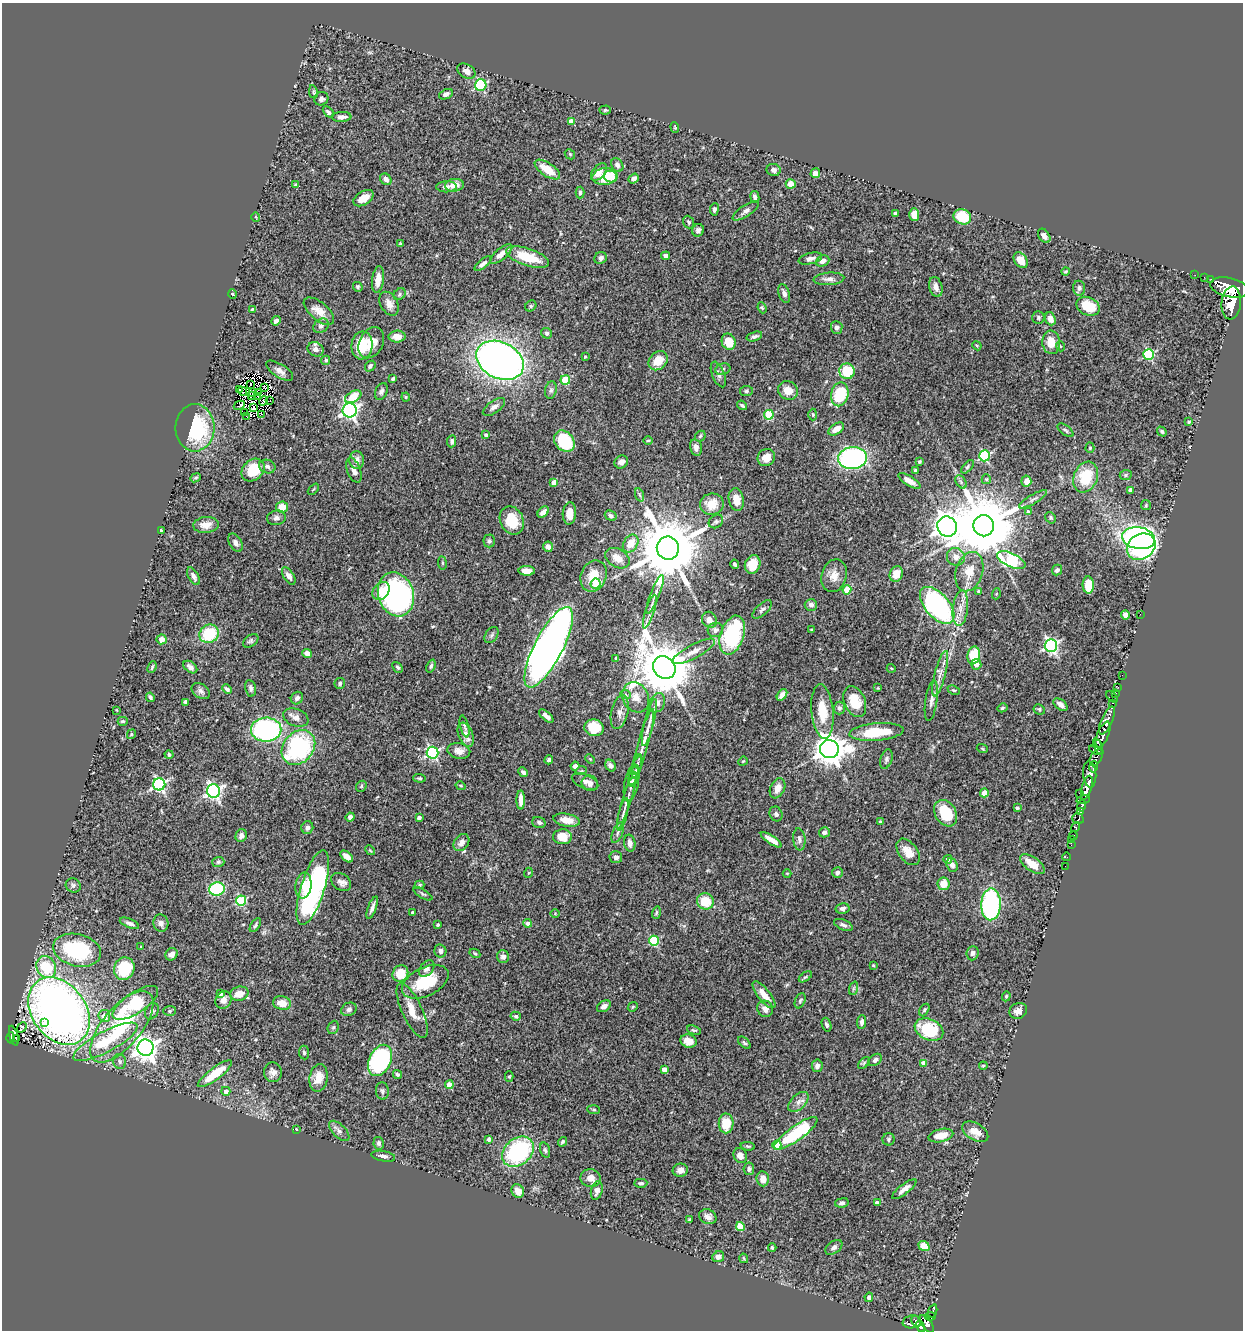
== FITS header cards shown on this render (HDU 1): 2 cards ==
NAXIS1  =                 1241
NAXIS2  =                 1328

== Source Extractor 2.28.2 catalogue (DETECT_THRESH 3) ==
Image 1241 x 1328 px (HDU 1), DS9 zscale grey, 1 PNG px = 1 image px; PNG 1245 x 1332 px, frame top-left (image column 1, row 1328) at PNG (2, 3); each listed source drawn as its Kron ellipse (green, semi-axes under 4 px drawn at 4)
Background 0.857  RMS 0.038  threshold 0.115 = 3 sigma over >= 5 px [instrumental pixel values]
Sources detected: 480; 4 with non-positive FLUX_AUTO (blend fragments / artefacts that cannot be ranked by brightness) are neither listed nor drawn; the other 476 listed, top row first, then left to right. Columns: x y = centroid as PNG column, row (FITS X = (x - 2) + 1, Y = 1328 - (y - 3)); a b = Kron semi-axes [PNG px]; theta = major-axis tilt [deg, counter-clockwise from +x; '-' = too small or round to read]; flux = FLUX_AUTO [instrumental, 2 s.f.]
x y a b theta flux
466 71 10 6 -33 13
481 85 6 5 - 220
313 92 6 4 -80 3.9
446 94 7 5 23 8
321 99 7 6 - 6.6
605 110 5 4 - 3.6
328 112 6 4 -46 6.6
342 117 9 5 4 13
571 122 4 4 - 34
675 127 5 3 - 2.8
570 154 5 4 - 3.6
617 165 7 5 -58 8.3
547 169 14 6 -34 51
773 170 7 6 - 9.9
599 172 10 6 51 24
815 173 5 4 - 13
605 176 12 8 7 71
611 177 7 5 -21 14
634 178 5 4 - 7.9
386 179 6 5 - 12
791 184 5 4 - 25
296 185 4 4 - 4.5
455 185 9 6 8 26
446 187 10 5 1 8.7
580 193 6 4 89 4.1
755 197 6 4 -81 8.1
363 198 11 6 32 33
714 209 6 4 82 5.9
746 211 15 5 33 10
895 213 4 3 - 3.5
914 215 6 5 - 23
256 217 5 3 - 1.9
962 217 9 7 -21 77
689 222 6 5 - 4.9
698 230 6 6 - 10
1044 236 8 5 -57 10
400 244 4 3 - 3
501 254 13 5 40 21
666 256 4 4 - 12
528 257 22 8 -18 83
601 258 6 6 - 8.5
810 259 12 5 14 11
1021 260 8 6 -55 33
823 261 7 5 23 15
483 264 10 4 39 8.9
1066 272 4 3 - 3.3
1195 275 2 2 - 12
1204 277 2 2 - 5.9
829 279 15 6 4 12
1211 279 2 2 - 13
378 280 13 6 82 27
358 287 5 4 - 4.2
936 287 10 6 -76 17
1079 288 7 6 - 8
1229 288 19 9 -13 6800
784 293 10 5 -71 11
233 294 4 3 - 2.3
400 294 6 5 - 4.5
1231 303 16 9 84 5300
389 304 13 8 -61 18
531 306 6 5 - 3.5
1088 306 12 9 -24 72
762 308 6 4 -66 3.5
252 309 4 3 - 2.8
319 311 18 9 -41 27
1038 317 6 6 - 5.1
1050 319 7 5 -68 17
276 321 5 4 - 9.3
321 326 8 6 41 8.9
837 327 6 6 - 7.7
547 333 5 5 - 6.4
754 336 8 4 17 6.7
397 337 8 6 1 23
729 342 8 7 - 46
1051 342 12 9 -84 39
371 343 16 11 61 37
362 345 14 10 83 82
977 346 5 3 - 2.7
1060 346 5 3 - 2.3
315 349 8 7 - 14
1149 354 5 5 - 230
585 357 3 3 - 2.1
326 360 5 4 - 4.1
500 360 25 18 -26 1700
658 361 10 8 44 44
370 366 6 4 50 7.5
723 369 8 5 19 5.5
280 371 15 6 -33 15
847 371 8 7 - 79
718 374 13 6 -68 9.4
393 379 3 3 - 5.8
565 380 4 4 - 120
250 384 3 2 - 1.6
265 387 4 2 - 2.8
239 389 2 2 - 1.5
551 390 9 5 80 7.4
788 390 10 9 - 31
243 391 4 2 - 4.1
381 391 9 6 64 7.8
746 391 6 5 - 4.9
253 392 3 2 - 2.6
259 392 3 2 - 3.1
840 394 12 8 77 120
251 396 3 3 - 1.1
258 396 3 2 - 1.7
353 397 9 5 31 56
406 397 4 4 - 2.7
270 400 3 2 - 0.17
263 401 5 2 - 0.0077
239 405 6 2 28 6.4
742 405 5 3 - 4.7
494 407 13 6 36 12
254 408 4 3 - 0.34
350 410 7 7 - 850
244 412 4 2 - 5.3
262 414 3 2 - 3.4
769 415 5 4 - 130
813 415 6 4 -88 3.1
247 417 2 2 - 5.4
1189 422 4 4 - 3.6
195 428 23 19 90 220
836 429 9 5 34 23
1065 430 9 4 -37 5.5
1162 431 5 3 - 4
486 435 4 4 - 7.7
700 436 6 4 46 3.7
648 440 5 3 - 2.4
452 441 6 4 83 7.9
564 441 12 9 -50 130
696 447 8 6 -78 11
1090 448 5 4 - 3.4
984 456 5 5 - 260
766 458 9 8 - 28
853 458 14 11 6 530
357 460 9 7 -86 17
621 462 7 6 - 16
919 462 4 3 - 3.7
267 467 8 6 -19 9.5
968 467 8 4 49 4.5
253 470 13 10 43 93
354 470 13 6 -69 15
915 470 4 3 - 3.3
1126 475 6 5 - 3.7
1086 477 16 12 68 84
196 478 5 4 - 3.5
986 479 5 5 - 3
909 481 12 5 -31 16
1026 481 5 5 - 17
554 482 4 4 - 31
961 482 7 4 -58 5.7
313 489 6 2 45 2.4
1131 490 4 4 - 16
640 495 7 4 -70 4.6
736 499 11 7 -79 29
1033 499 16 4 31 9.3
712 504 12 10 9 42
1146 505 5 5 - 3.2
282 507 6 5 - 31
543 512 6 4 43 13
1028 512 4 3 - 5.2
569 513 11 7 86 30
611 516 6 4 -29 7.3
276 518 9 7 9 9.9
1051 518 6 5 - 3.4
512 520 14 11 -66 71
716 521 8 6 38 5.8
206 525 13 8 4 26
984 526 10 10 - 26000
947 527 10 9 - 3800
161 530 4 2 - 2.8
1139 538 16 11 -9 810
489 541 6 5 - 5.2
235 543 10 6 -61 10
631 543 9 7 56 38
548 547 5 5 - 13
1141 547 15 12 32 980
668 548 11 11 - 27000
956 557 9 8 - 19
618 558 13 9 -31 29
1011 560 15 7 -25 330
442 563 7 3 -82 3.6
735 564 5 3 - 4.9
753 565 9 7 67 44
1057 570 5 5 - 6.6
527 571 8 5 -2 21
969 572 20 13 73 43
896 574 8 6 68 32
193 576 9 5 -60 11
289 576 10 5 -58 13
594 576 16 12 67 49
834 576 16 12 75 29
596 584 5 5 - 59
1088 585 8 5 -87 49
847 590 4 4 - 65
381 591 10 7 50 31
979 591 4 4 - 4.7
396 594 22 17 -72 680
655 594 20 4 69 16
996 594 5 3 - 2.4
811 605 6 6 - 8.7
937 605 22 12 -49 540
960 608 18 7 84 26
762 609 12 5 43 8
650 612 18 4 73 14
1140 614 2 2 - 8.6
1125 615 5 4 - 15
709 620 8 7 - 18
715 630 8 7 - 10
812 630 3 3 - 4.5
209 634 10 9 - 100
491 635 9 6 54 6.7
732 635 20 11 71 220
162 639 5 5 - 21
251 641 8 5 35 6.1
1051 645 6 6 - 570
549 647 44 14 63 2800
694 651 23 7 28 26
307 653 5 4 - 21
974 655 9 6 80 91
616 658 4 3 - 2.8
976 664 5 5 - 15
431 666 7 4 67 5.3
152 667 6 3 67 3.8
190 667 8 5 -38 10
398 667 6 4 -48 4.7
664 667 12 10 -48 17000
891 668 4 3 - 2.3
940 674 23 5 75 26
1122 675 2 2 - 10
340 683 5 5 - 4.9
1118 687 2 2 - 13
251 688 8 5 -78 7.7
878 688 3 3 - 1.9
227 689 5 4 - 8.2
954 690 6 4 -25 3.8
201 691 10 7 -36 9
1116 693 2 2 - 18
626 695 5 3 - 3.8
782 695 6 4 54 11
150 697 5 3 - 5.8
636 697 16 12 -62 29
1112 697 7 2 -45 92
297 698 6 6 - 8.6
931 701 20 6 82 16
186 702 4 3 - 6.4
855 702 16 10 -68 56
657 703 10 7 66 14
1113 703 3 2 - 23
1060 705 8 5 -37 14
839 708 6 6 - 7
1002 708 5 4 - 4.2
1039 709 6 5 - 4.8
117 710 3 2 - 1.7
620 712 17 8 78 18
822 712 27 11 -84 60
546 716 9 4 -41 14
296 717 13 8 -21 15
123 721 5 4 - 3.8
1107 721 15 5 66 1700
649 722 24 4 76 19
465 726 11 4 -76 4.9
594 728 9 8 - 68
266 730 15 12 1 430
876 732 27 9 5 110
131 734 5 4 - 2.6
466 735 13 7 -69 24
1103 735 14 5 68 1600
643 744 36 5 75 33
1098 746 8 4 -70 530
298 747 19 15 50 330
829 749 9 9 - 4400
982 749 6 3 -20 2.9
1096 750 7 4 -23 510
459 751 11 8 -10 16
433 753 6 6 - 390
169 754 4 4 - 4.8
1096 757 9 5 58 600
590 759 5 3 - 2.5
886 759 10 6 72 7.1
549 760 4 4 - 7.4
743 761 5 4 - 2.4
637 764 10 4 79 8.1
575 766 4 4 - 9.6
611 766 6 5 - 11
1094 767 5 3 - 410
635 770 15 4 72 10
581 771 6 3 18 2.6
523 772 5 4 - 7.2
1090 774 13 6 -84 1400
633 777 10 4 76 6.1
419 778 6 4 -4 3.6
585 782 14 7 -22 14
590 783 8 7 - 14
632 783 19 7 78 18
159 784 6 6 - 490
361 786 6 5 - 3.8
461 786 5 3 - 2.6
778 788 11 7 65 22
1087 788 12 5 74 3600
213 791 6 6 - 760
984 793 4 4 - 33
1080 794 4 2 - 240
521 800 9 4 90 23
627 800 29 4 73 19
1083 800 7 4 15 730
1082 806 6 4 76 740
1017 808 3 3 - 3.5
1081 811 4 3 - 400
946 813 14 10 -58 86
623 814 17 4 76 10
776 814 7 6 - 7.4
350 817 4 4 - 11
419 818 4 3 - 9.2
1078 819 6 5 - 280
567 820 13 6 -10 29
880 821 3 3 - 2.9
539 822 7 5 -20 6
307 827 6 6 - 7.3
1075 827 5 3 - 250
824 832 5 5 - 8.7
618 833 11 5 67 8.5
241 836 6 5 - 11
1073 836 4 3 - 54
562 837 9 7 1 43
799 839 11 6 -83 8.9
771 840 12 4 -34 21
1072 840 2 2 - 5.4
461 842 9 7 50 15
630 843 8 5 -81 13
1071 845 2 2 - 8.5
370 850 5 4 - 3.1
908 852 15 9 -53 34
347 856 7 4 -42 15
616 857 6 6 - 9.2
1066 857 4 3 - 12
948 859 4 4 - 13
218 862 6 5 - 4.8
1032 864 14 7 -36 41
952 865 7 5 -69 9.9
1065 866 2 2 - 6.5
528 873 5 3 - 2.2
787 873 4 3 - 2
837 873 5 5 - 8.4
341 882 11 8 -37 13
943 884 6 6 - 34
73 885 8 6 -34 5.8
419 885 5 4 - 3.8
303 886 13 8 82 31
313 888 39 12 73 480
217 889 8 6 7 170
423 894 10 4 -30 4.5
241 900 5 5 - 210
705 901 8 8 - 62
991 904 16 10 88 440
372 908 11 4 70 10
843 909 7 5 11 8.6
412 912 3 3 - 3
656 913 6 4 72 3.4
555 914 4 3 - 2.1
129 923 10 4 -22 9.6
161 923 8 7 - 11
528 923 4 4 - 9.4
255 925 8 4 55 4.9
438 925 4 4 - 3.7
843 925 10 5 -23 7.7
654 941 5 5 - 160
141 947 3 3 - 2
77 950 24 16 -14 230
440 951 6 6 - 9.6
475 953 6 4 -29 3.4
972 953 7 6 - 8
171 954 6 5 - 14
503 957 6 6 - 10
873 965 3 3 - 2.2
46 967 11 9 -65 120
124 969 11 10 - 120
427 969 9 6 49 9.6
400 974 8 7 - 54
805 977 7 3 35 3.7
425 982 25 14 26 110
854 988 7 4 71 4.9
220 994 4 4 - 9.3
239 994 9 7 15 31
764 995 16 6 -51 31
1006 996 5 4 - 3.2
224 1000 9 7 54 14
800 1001 8 5 66 4.7
135 1003 26 10 34 160
282 1003 9 6 -12 32
604 1006 7 5 30 14
633 1007 5 4 - 3.3
349 1009 8 6 28 8.6
765 1009 8 7 - 15
924 1010 7 4 61 4.2
59 1011 37 27 -54 2000
152 1011 9 6 63 7.8
170 1011 6 5 - 4.2
412 1011 30 10 -65 41
1018 1011 9 7 27 17
104 1016 6 6 - 29
516 1016 5 4 - 4.3
862 1022 7 4 85 7.8
45 1023 3 3 - 20
827 1025 7 4 -72 5.4
22 1027 5 3 - 5.2
122 1027 43 19 50 230
333 1027 7 5 67 4.6
694 1030 7 3 -17 3.7
929 1030 15 10 -24 150
14 1036 10 3 -74 14
11 1038 5 4 - 60
16 1039 3 2 - 7
688 1041 8 6 -17 22
106 1042 36 10 28 110
744 1043 8 4 -44 4.7
146 1048 8 8 - 2100
304 1053 7 5 -83 5.3
380 1060 16 10 65 320
875 1060 7 5 36 8.2
120 1061 7 6 - 6.3
864 1063 7 4 46 4.4
924 1063 4 4 - 22
817 1066 6 5 - 13
983 1066 4 4 - 3.2
664 1069 4 4 - 22
273 1072 10 9 - 14
215 1074 20 6 37 78
397 1075 5 4 - 4.5
509 1077 5 4 - 3.3
319 1078 14 9 81 37
449 1085 4 4 - 46
226 1091 4 4 - 12
382 1091 8 6 -85 6.3
798 1102 12 7 44 14
594 1110 6 4 -5 3.7
726 1123 10 7 89 57
296 1129 4 2 - 1.8
339 1131 13 6 -45 11
975 1132 14 8 -31 23
796 1133 26 7 35 200
941 1135 12 6 13 42
489 1139 4 4 - 9.9
889 1139 6 6 - 5.3
562 1142 5 3 - 4.6
379 1143 6 5 - 6.7
777 1145 4 4 - 110
748 1146 7 4 -7 3.5
545 1150 8 4 -74 5.2
518 1152 17 13 41 290
740 1155 7 6 - 17
383 1156 12 5 -10 8.5
749 1169 6 5 - 8
680 1170 7 6 - 12
591 1178 10 9 - 21
763 1179 7 6 - 20
641 1183 6 4 2 5.7
904 1189 15 5 38 14
597 1190 9 5 74 13
518 1191 7 6 - 21
842 1203 7 4 9 6.3
877 1203 4 4 - 11
708 1217 9 7 -25 13
689 1220 4 3 - 4.2
740 1226 4 4 - 76
924 1246 6 5 - 38
834 1247 9 6 36 8.6
772 1248 4 3 - 4.4
718 1257 6 5 - 13
744 1258 5 3 - 2.6
869 1297 4 4 - 8.6
933 1311 7 3 73 150
930 1316 5 3 - 270
916 1321 6 4 -64 170
912 1322 9 6 9 310
927 1324 10 5 -55 710
920 1327 6 4 -55 330
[4 non-positive-flux detections neither listed nor drawn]